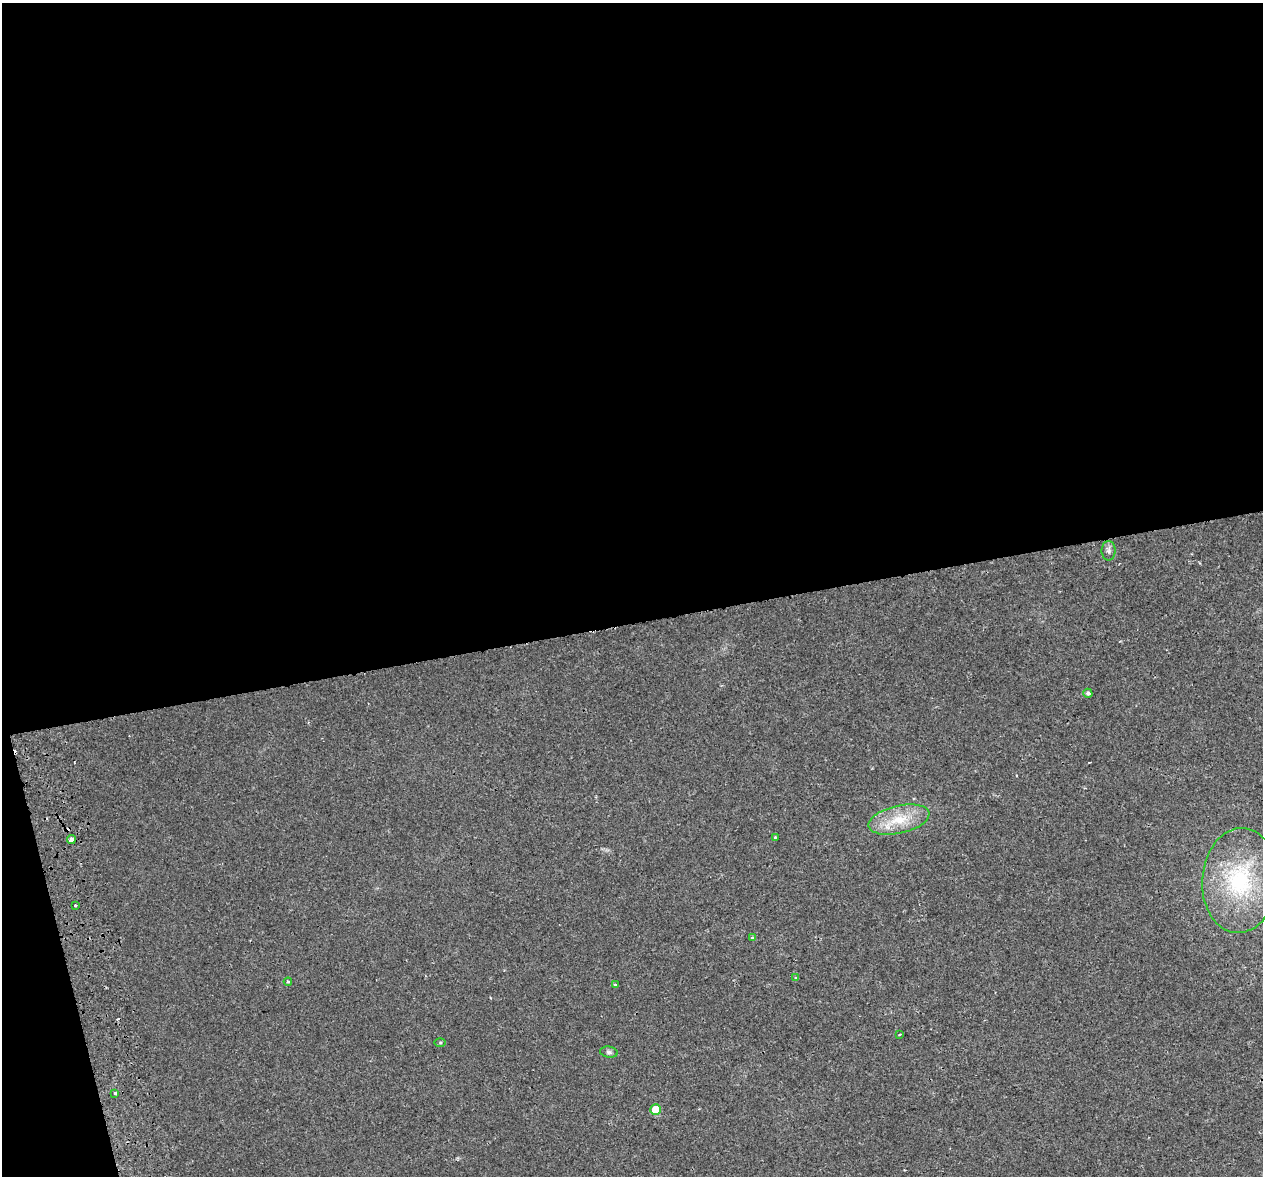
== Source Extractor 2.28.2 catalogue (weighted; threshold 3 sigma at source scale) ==
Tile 1 of 4 x 4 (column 1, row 1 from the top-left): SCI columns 58-1318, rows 3628-4801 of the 5157 x 4856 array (HDU 1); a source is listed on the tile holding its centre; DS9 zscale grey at full resolution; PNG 1265 x 1178 px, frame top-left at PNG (2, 3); each listed source drawn as its Kron ellipse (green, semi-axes under 4 px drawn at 4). Shown black and unused: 55% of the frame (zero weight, under 2 of 3 exposures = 3% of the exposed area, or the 3 px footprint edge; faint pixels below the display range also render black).
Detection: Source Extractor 2.28.2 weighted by HDU 2 'WHT'; one run over the whole footprint, this tile lists its part. Background 0.00668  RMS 0.0029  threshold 0.0129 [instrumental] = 3 sigma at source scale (4.5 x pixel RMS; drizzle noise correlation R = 1.50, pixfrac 1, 0.0396/0.0396 arcsec/px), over >= 5 px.
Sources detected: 19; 3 cosmic-ray / hot-pixel residue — neither listed nor drawn; the other 16 listed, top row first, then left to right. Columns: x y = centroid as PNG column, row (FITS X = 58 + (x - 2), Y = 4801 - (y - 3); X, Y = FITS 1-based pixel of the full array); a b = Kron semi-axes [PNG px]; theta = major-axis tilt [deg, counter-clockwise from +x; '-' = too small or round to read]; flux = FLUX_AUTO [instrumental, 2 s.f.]
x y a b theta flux
1109 551 10 7 90 1
1088 693 5 4 - 0.66
899 820 31 14 13 8.5
775 837 4 4 - 0.28
71 840 4 3 - 2.4
1240 880 52 37 86 31
75 906 3 2 - 0.35
752 938 3 3 - 1.8
796 978 4 3 - 0.33
288 982 4 4 - 0.34
615 985 4 3 - 0.5
899 1035 4 2 - 0.27
440 1043 5 4 - 0.31
609 1052 9 5 -8 0.62
115 1093 3 3 - 0.35
656 1110 5 5 - 5.8
Overlapping masked pixels (flux is a lower limit): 1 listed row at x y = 71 840